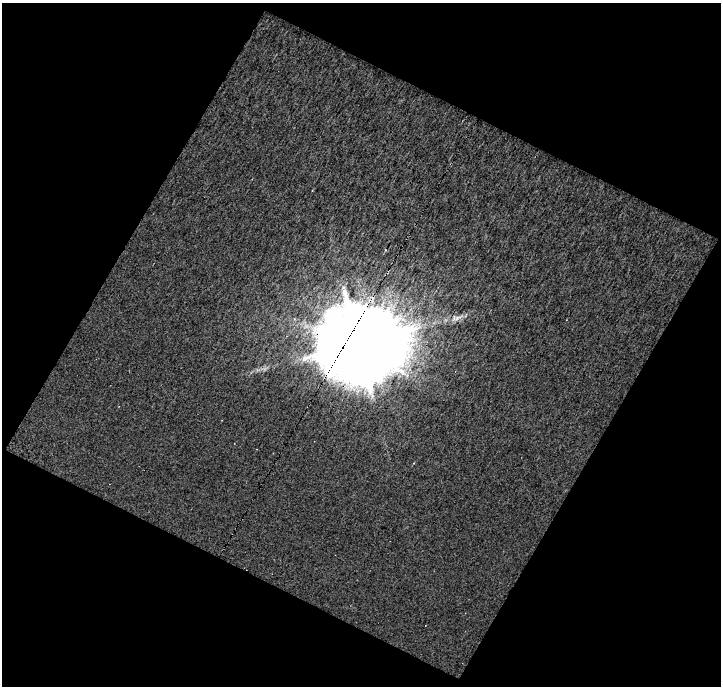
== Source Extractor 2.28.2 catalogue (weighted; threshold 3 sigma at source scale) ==
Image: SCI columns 1-719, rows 23-706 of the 719 x 730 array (HDU 1 of 3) = the unmasked area's bounding box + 8 px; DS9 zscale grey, full resolution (1 PNG px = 1 image px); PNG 723 x 688 px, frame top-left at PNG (2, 3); no overlay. Shown black and unused: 47% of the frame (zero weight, under 8 of 16 exposures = <1% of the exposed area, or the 3 px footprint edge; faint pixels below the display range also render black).
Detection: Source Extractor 2.28.2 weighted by HDU 2 'WHT'. Background 0.666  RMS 1.4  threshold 5.6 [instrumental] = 3 sigma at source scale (4.09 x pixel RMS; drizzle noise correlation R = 1.36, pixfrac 0.8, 0.0396/0.0396 arcsec/px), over >= 5 px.
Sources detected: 3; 1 cosmic-ray / hot-pixel residue — not listed; the other 2 listed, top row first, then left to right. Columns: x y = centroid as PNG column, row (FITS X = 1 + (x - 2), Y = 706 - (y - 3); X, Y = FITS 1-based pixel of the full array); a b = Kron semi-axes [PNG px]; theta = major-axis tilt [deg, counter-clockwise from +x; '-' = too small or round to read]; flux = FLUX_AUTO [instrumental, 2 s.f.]
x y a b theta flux
457 318 21 6 27 9.0e+02
358 344 23 21 -1 2.7e+06
Overlapping masked pixels (flux is a lower limit): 1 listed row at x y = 358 344